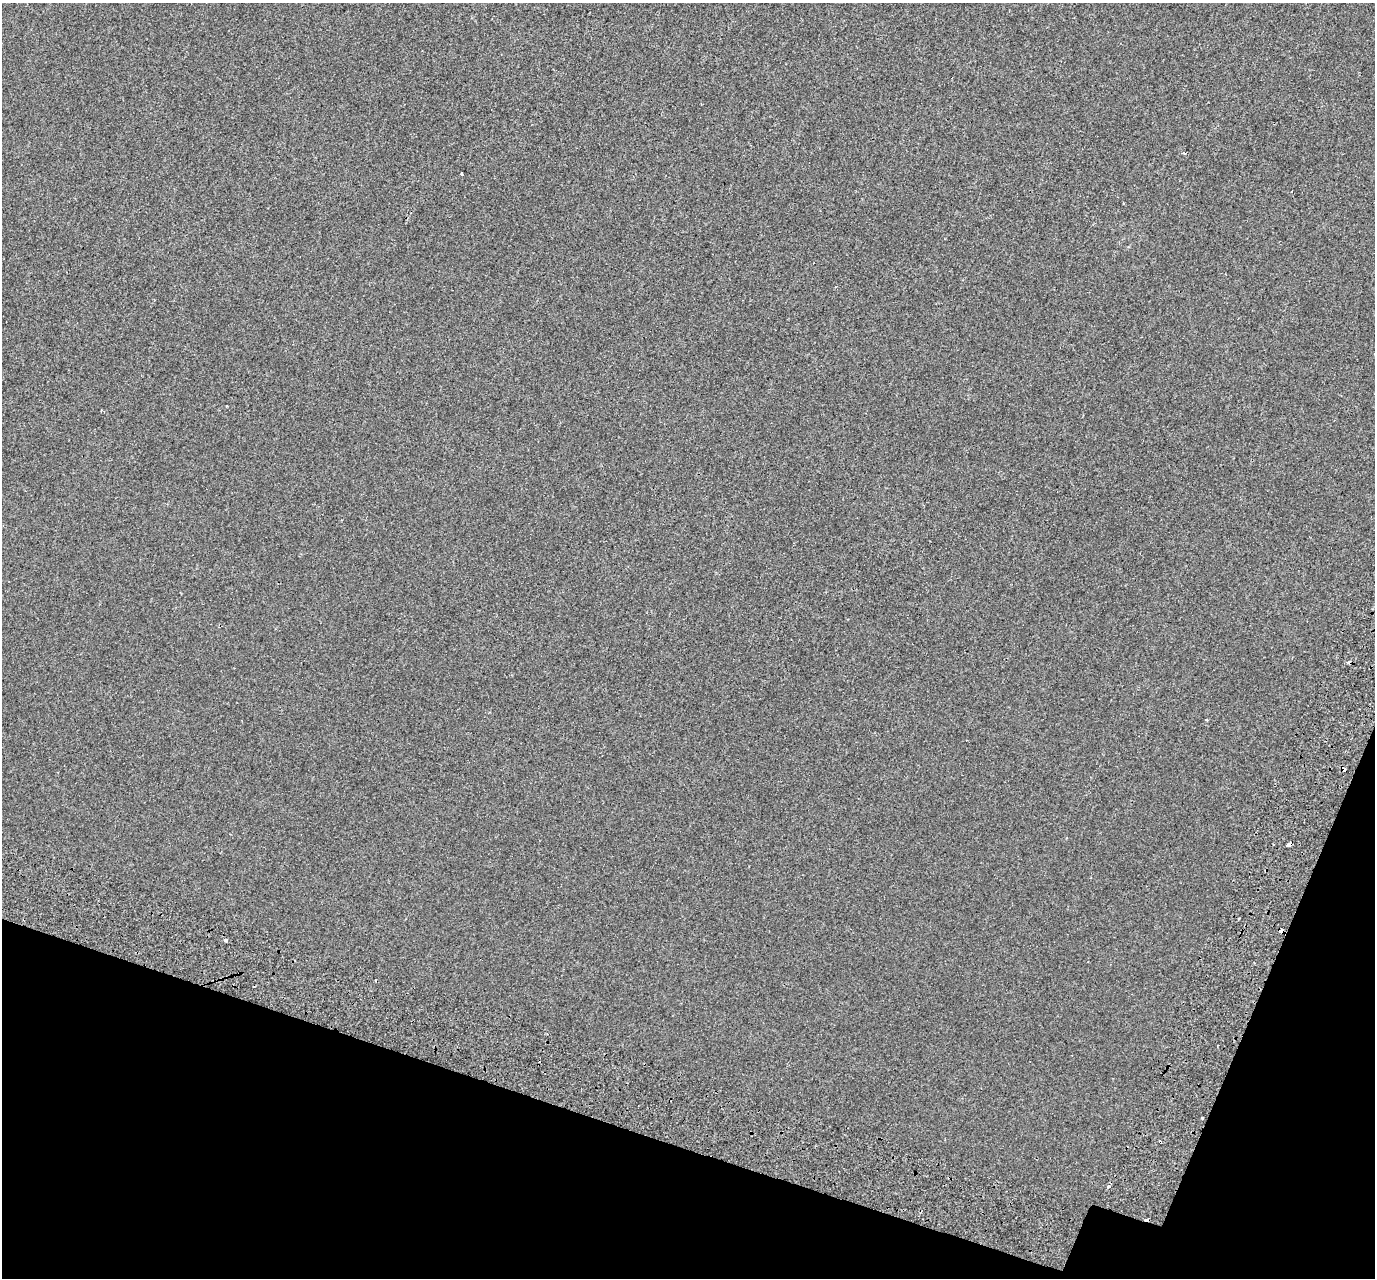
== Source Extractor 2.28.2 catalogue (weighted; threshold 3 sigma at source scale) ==
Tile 15 of 4 x 4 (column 3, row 4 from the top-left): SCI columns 2850-4222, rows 397-1672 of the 5689 x 5835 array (HDU 1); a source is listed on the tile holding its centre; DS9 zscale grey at full resolution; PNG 1377 x 1280 px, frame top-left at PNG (2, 3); no overlay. Shown black and unused: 15% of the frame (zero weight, under 2 of 3 exposures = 7% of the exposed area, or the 3 px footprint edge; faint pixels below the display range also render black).
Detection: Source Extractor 2.28.2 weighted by HDU 2 'WHT'; one run over the whole footprint, this tile lists its part. Background -3.45e-04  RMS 0.0045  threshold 0.0203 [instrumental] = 3 sigma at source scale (4.5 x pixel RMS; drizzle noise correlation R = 1.50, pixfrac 1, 0.0396/0.0396 arcsec/px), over >= 5 px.
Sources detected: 16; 6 cosmic-ray / hot-pixel residue — not listed; the other 10 listed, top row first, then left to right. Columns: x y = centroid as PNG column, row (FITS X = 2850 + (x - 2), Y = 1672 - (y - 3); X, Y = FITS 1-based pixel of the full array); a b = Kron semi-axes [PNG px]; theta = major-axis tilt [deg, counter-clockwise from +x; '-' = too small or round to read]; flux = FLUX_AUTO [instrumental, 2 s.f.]
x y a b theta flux
1184 153 3 2 - 1
461 174 3 3 - 0.62
1123 203 3 3 - 0.9
1344 769 4 4 - 1.9
1288 845 4 3 - 21
1281 930 4 4 - 7.6
225 941 3 3 - 6.7
1202 1117 3 3 - 3.2
1109 1186 4 3 - 0.93
1146 1219 4 3 - 1.5
Overlapping masked pixels (flux is a lower limit): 4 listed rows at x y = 1344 769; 1288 845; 1281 930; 1146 1219